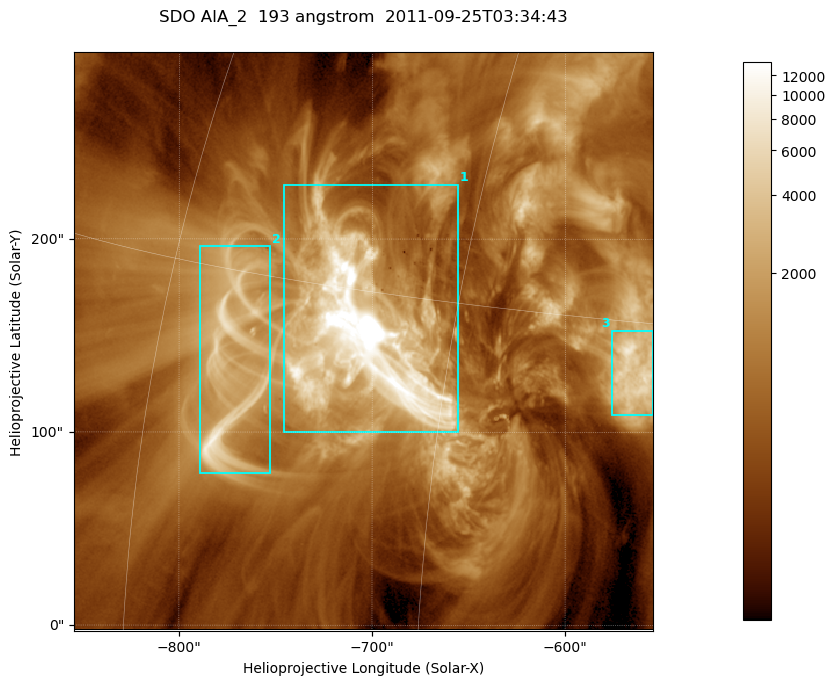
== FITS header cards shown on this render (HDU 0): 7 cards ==
TELESCOP= 'SDO     '           /
INSTRUME= 'AIA_2   '           /
WAVELNTH=                  193 /
WAVEUNIT= 'angstrom'           /
DATE-OBS= '2011-09-25T03:34:43.84' /
CTYPE1  = 'HPLN-TAN'           /
CTYPE2  = 'HPLT-TAN'           /

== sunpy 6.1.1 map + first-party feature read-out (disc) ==
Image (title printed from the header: SDO AIA_2  193 angstrom  2011-09-25T03:34:43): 499 x 499 px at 0.601 arcsec/px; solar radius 957 arcsec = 1592 px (partial field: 3.1% of the solar disc is inside the frame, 100% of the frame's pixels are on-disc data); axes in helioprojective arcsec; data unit not stated in the header (colour bar unlabelled)
Orientation: roll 0.0578 deg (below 1 deg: not rotated)
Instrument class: DISC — disc imager (sunpy class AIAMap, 193 A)
Bright regions (active regions / flare kernels): reference = the on-disc median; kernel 5 px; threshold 5 sigma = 2230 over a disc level ~665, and >= 1.15x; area >= 249 px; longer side >= 6 px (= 3.6 arcsec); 3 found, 3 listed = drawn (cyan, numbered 1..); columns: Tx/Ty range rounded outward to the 2 arcsec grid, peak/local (2 s.f.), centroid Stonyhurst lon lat
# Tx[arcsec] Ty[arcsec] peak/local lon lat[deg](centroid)
1 -746..-654 100..228 109 -49 +13
2 -790..-752 78..196 10 -56 +12
3 -576..-554 108..154 12 -37 +13